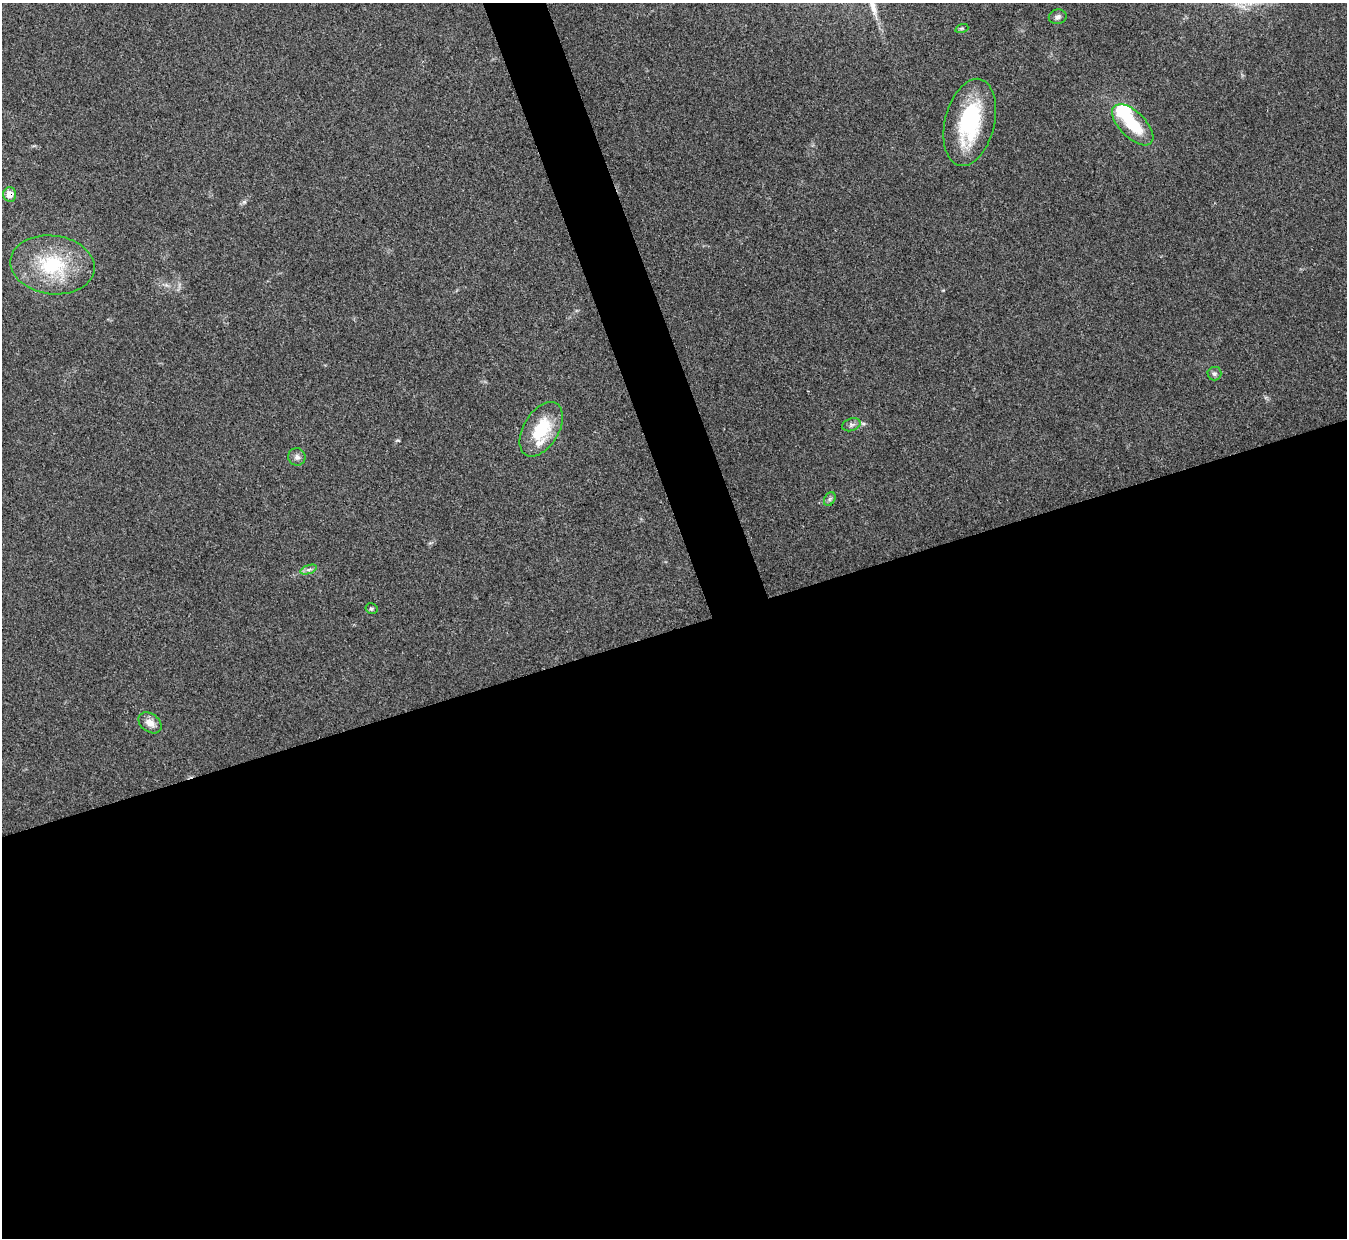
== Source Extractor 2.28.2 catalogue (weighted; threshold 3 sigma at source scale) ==
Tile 15 of 4 x 4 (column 3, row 4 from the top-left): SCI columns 2689-4033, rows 148-1383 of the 5378 x 5365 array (HDU 1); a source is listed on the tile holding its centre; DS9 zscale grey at full resolution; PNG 1349 x 1240 px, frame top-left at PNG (2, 3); each listed source drawn as its Kron ellipse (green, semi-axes under 4 px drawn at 4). Shown black and unused: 52% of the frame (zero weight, under 3 of 4 exposures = <1% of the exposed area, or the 3 px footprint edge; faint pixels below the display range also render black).
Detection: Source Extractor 2.28.2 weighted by HDU 2 'WHT'; one run over the whole footprint, this tile lists its part. Background 0.15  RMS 0.0071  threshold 0.0321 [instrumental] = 3 sigma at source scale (4.5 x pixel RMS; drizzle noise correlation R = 1.50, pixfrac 1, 0.05/0.05 arcsec/px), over >= 5 px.
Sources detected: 17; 2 inside a brighter object's white glare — neither listed nor drawn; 1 inside a brighter listed object's ellipse — not listed separately; the other 14 listed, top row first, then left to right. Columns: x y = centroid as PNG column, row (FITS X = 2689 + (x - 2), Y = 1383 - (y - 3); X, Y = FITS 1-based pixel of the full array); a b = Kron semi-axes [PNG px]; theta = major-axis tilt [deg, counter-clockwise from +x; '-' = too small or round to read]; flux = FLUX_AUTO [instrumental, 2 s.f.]
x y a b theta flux
1058 17 9 7 12 2.5
962 28 6 4 18 1
970 122 44 25 76 60
1133 125 26 13 -45 28
10 194 7 6 - 8.2
52 265 42 29 -8 52
1214 374 7 7 - 1.8
851 425 9 6 18 2.3
541 429 30 17 59 32
297 457 9 8 - 2.8
830 499 7 5 60 1.5
309 570 9 4 19 1.7
371 609 6 5 - 1.2
150 723 13 9 -37 5.8
Overlapping masked pixels (flux is a lower limit): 1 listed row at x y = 10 194